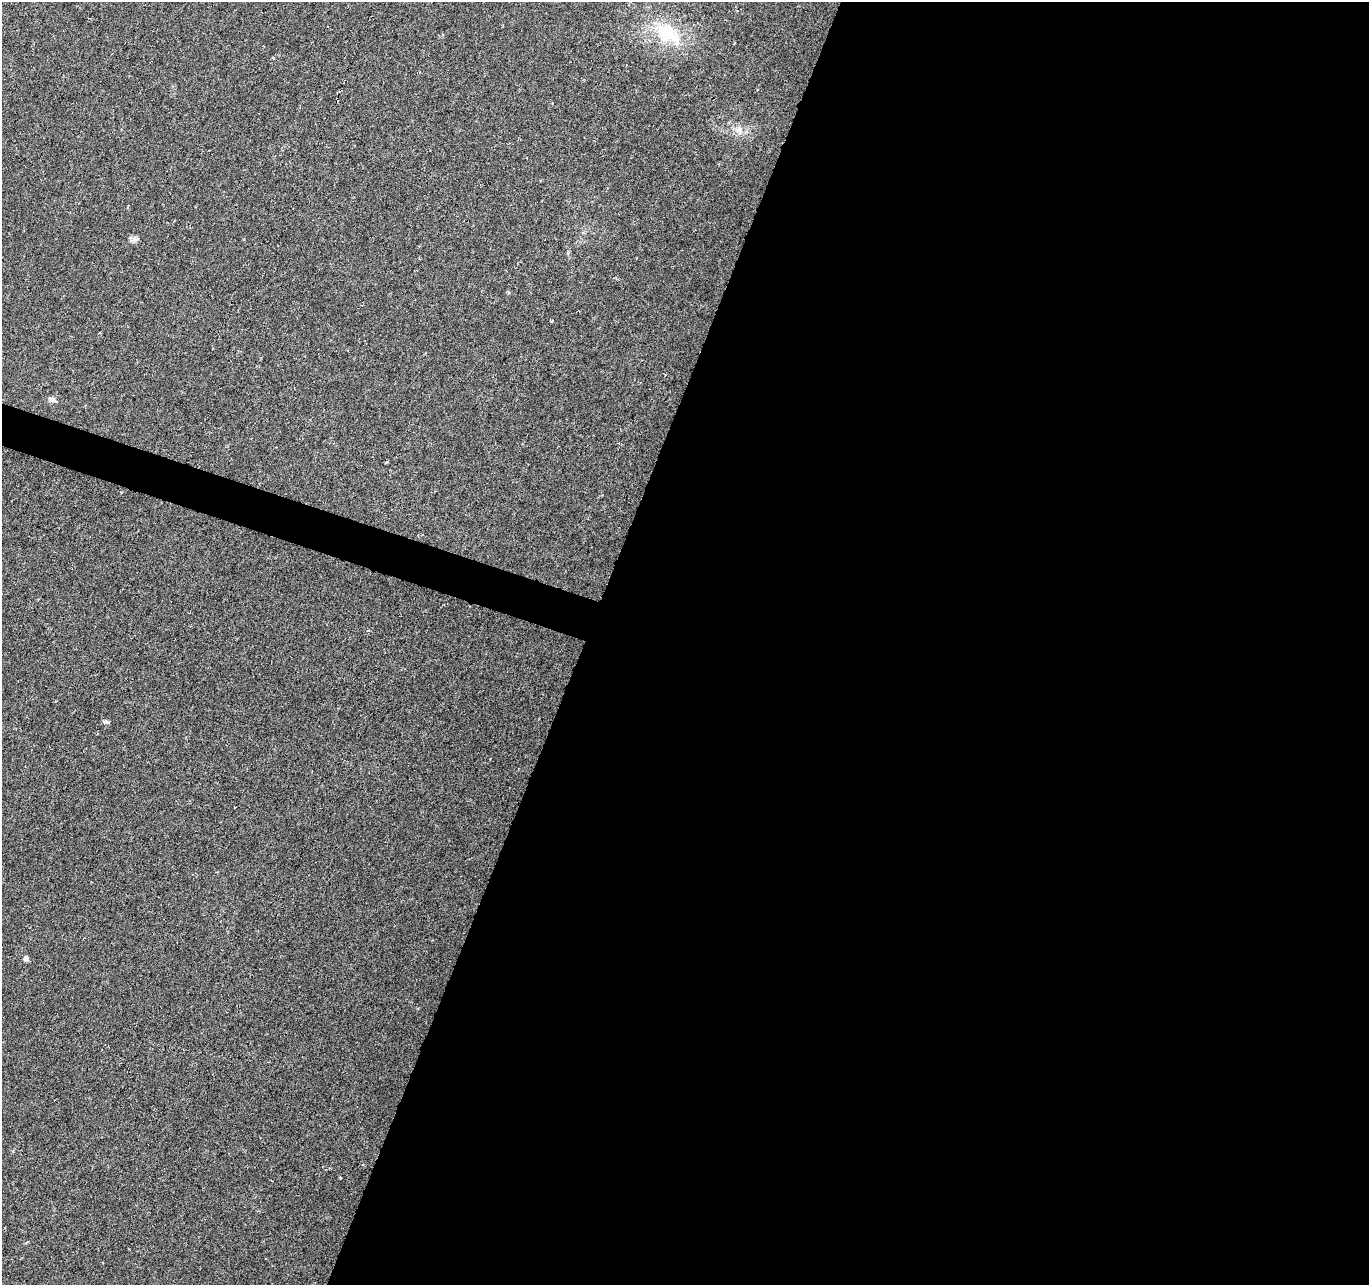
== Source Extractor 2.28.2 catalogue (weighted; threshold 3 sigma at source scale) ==
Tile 12 of 4 x 4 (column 4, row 3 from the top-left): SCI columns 4101-5467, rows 1492-2774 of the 5470 x 5614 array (HDU 1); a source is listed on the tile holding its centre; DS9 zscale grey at full resolution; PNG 1371 x 1287 px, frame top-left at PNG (2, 2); no overlay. Shown black and unused: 59% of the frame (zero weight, under 3 of 6 exposures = <1% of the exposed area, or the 3 px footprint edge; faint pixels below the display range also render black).
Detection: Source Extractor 2.28.2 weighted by HDU 2 'WHT'; one run over the whole footprint, this tile lists its part. Background 0.00589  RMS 0.003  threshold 0.0124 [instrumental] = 3 sigma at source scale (4.09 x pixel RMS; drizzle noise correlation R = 1.36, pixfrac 0.8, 0.0396/0.0396 arcsec/px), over >= 5 px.
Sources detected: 8; all 8 listed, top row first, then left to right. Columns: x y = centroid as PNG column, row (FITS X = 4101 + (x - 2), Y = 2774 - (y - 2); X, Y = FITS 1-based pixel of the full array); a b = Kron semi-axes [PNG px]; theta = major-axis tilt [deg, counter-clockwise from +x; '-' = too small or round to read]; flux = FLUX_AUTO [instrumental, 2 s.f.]
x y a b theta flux
667 33 45 25 -32 16
734 43 3 2 - 0.48
739 130 11 10 - 2.1
135 239 15 5 11 0.97
51 399 9 7 -13 0.96
106 722 9 5 -11 0.53
26 958 6 5 - 0.92
26 1243 5 3 - 0.3